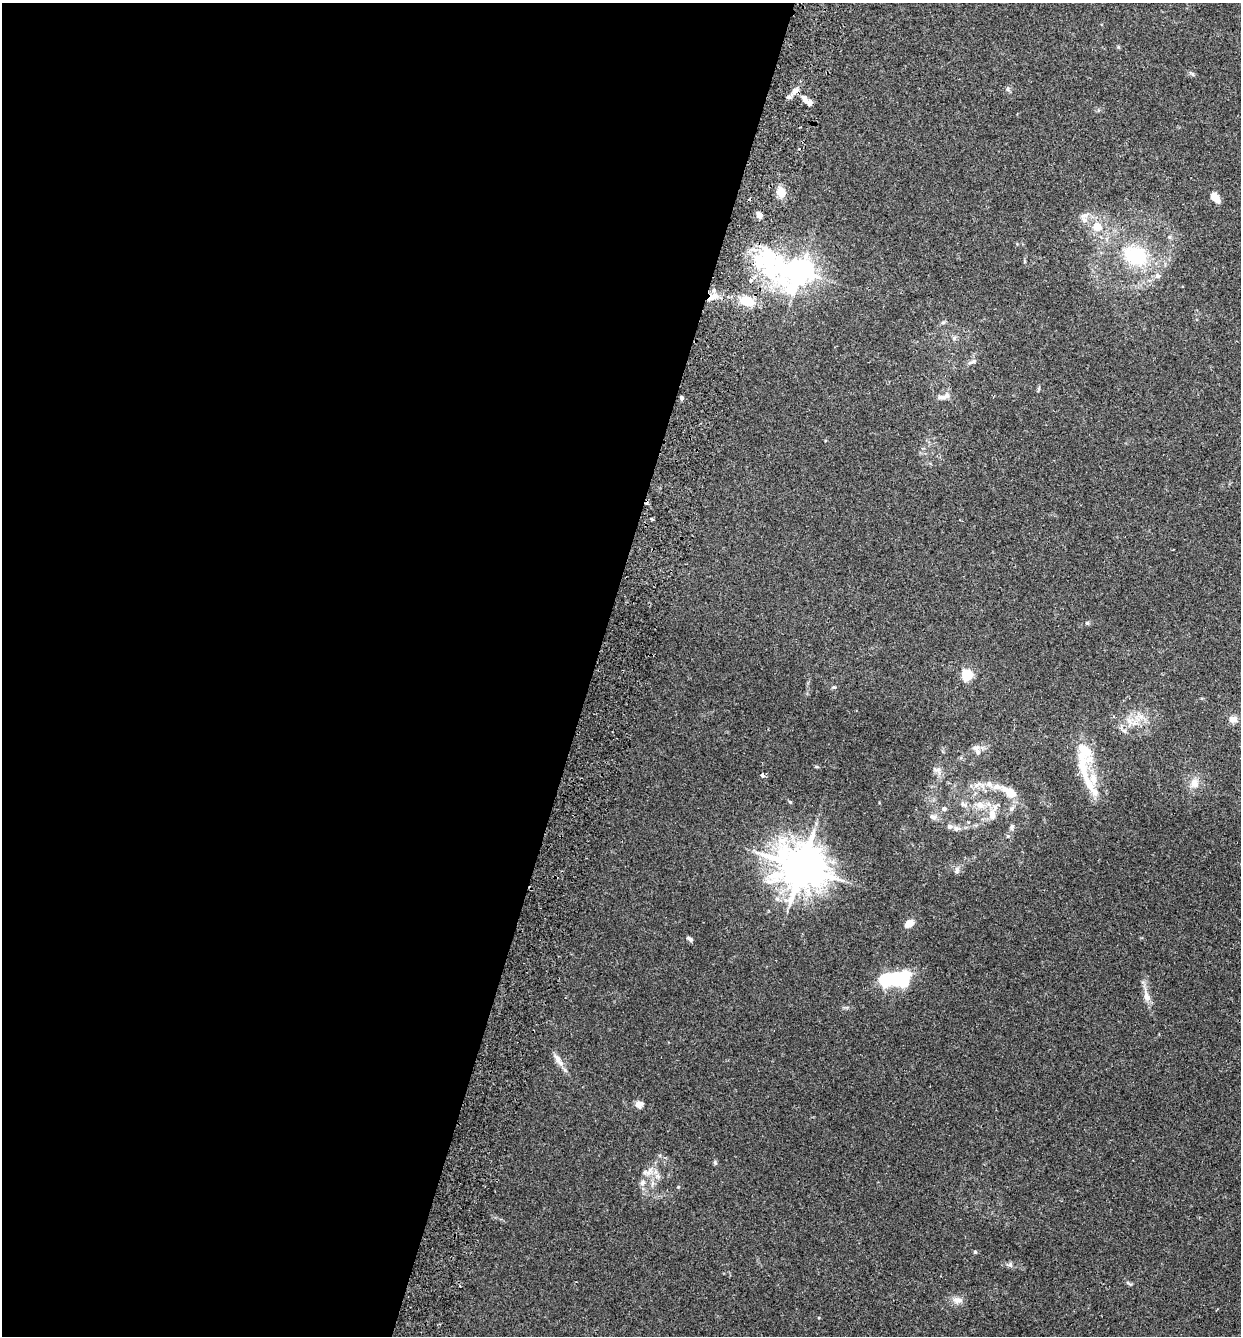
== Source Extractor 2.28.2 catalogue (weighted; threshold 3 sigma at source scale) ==
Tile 5 of 4 x 4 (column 1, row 2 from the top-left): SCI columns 186-1424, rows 2687-4020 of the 5455 x 5375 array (HDU 1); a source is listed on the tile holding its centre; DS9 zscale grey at full resolution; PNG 1243 x 1338 px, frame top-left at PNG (2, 3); no overlay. Shown black and unused: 48% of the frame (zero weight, under 2 of 3 exposures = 3% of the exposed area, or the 3 px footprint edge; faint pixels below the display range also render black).
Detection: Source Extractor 2.28.2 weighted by HDU 2 'WHT'; one run over the whole footprint, this tile lists its part. Background 0.0366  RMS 0.0047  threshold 0.0211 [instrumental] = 3 sigma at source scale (4.5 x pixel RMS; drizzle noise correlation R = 1.50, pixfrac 1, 0.05/0.05 arcsec/px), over >= 5 px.
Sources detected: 62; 1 inside a brighter object's white glare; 2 cosmic-ray / hot-pixel residue — not listed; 4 inside a brighter listed object's ellipse — not listed separately; the other 55 listed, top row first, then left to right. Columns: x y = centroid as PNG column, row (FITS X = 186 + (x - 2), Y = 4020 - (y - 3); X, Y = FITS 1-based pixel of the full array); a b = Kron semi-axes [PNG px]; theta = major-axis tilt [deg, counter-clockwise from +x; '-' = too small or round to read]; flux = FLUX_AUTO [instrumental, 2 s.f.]
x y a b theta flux
795 91 9 7 43 2.4
804 98 13 7 -62 2.6
781 192 7 6 - 7.6
1215 197 8 5 -56 7.7
759 215 7 6 - 2.1
1084 220 9 8 - 2.4
1097 227 8 8 - 7.6
1135 256 27 20 -23 26
799 271 23 11 -11 490
1157 276 7 7 - 1.3
751 280 5 4 - 1.9
713 297 16 8 30 3.9
747 301 15 10 -18 8.8
943 322 6 4 2 0.71
974 361 7 5 40 0.94
946 396 9 7 26 2.1
681 398 5 5 - 0.93
652 519 4 2 - 0.58
1087 623 5 4 - 0.61
967 675 5 5 - 46
1233 719 10 8 -1 2.9
1129 721 13 5 -69 2.3
1124 731 7 4 -1 0.9
978 752 9 7 -68 2.3
1085 752 30 19 -65 13
937 769 12 4 -7 1.3
762 775 5 5 - 0.91
1194 783 13 11 -75 4.2
978 784 12 5 26 2
989 784 11 7 -46 2.5
1089 784 40 8 -58 8.4
1010 792 20 8 -36 8.1
790 802 5 4 - 0.6
963 804 9 5 -21 1.5
980 805 11 9 -14 3.6
944 809 6 5 - 1.2
993 813 22 9 75 4.8
933 817 11 7 -25 1.9
949 826 8 7 - 1.3
1012 827 9 5 79 1.1
956 828 8 6 -68 1.3
1008 836 6 4 -71 0.53
801 867 14 12 -14 1500
957 871 7 6 - 1.2
909 923 7 5 35 5.8
690 939 8 5 -37 1.1
897 981 33 12 -10 33
1147 997 14 8 -67 3.2
557 1058 16 7 -58 3
639 1104 10 8 27 2.5
715 1163 7 5 -78 0.67
645 1172 26 7 24 3.4
642 1183 9 7 66 1.7
975 1252 4 4 - 0.79
958 1300 13 9 -1 2.9
Overlapping masked pixels (flux is a lower limit): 2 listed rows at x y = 799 271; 713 297
Unlisted compact peaks at least as high as the median listed source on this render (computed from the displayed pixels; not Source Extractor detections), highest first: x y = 1010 1265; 678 1187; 834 687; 1008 89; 1192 74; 1143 982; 816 766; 1118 47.